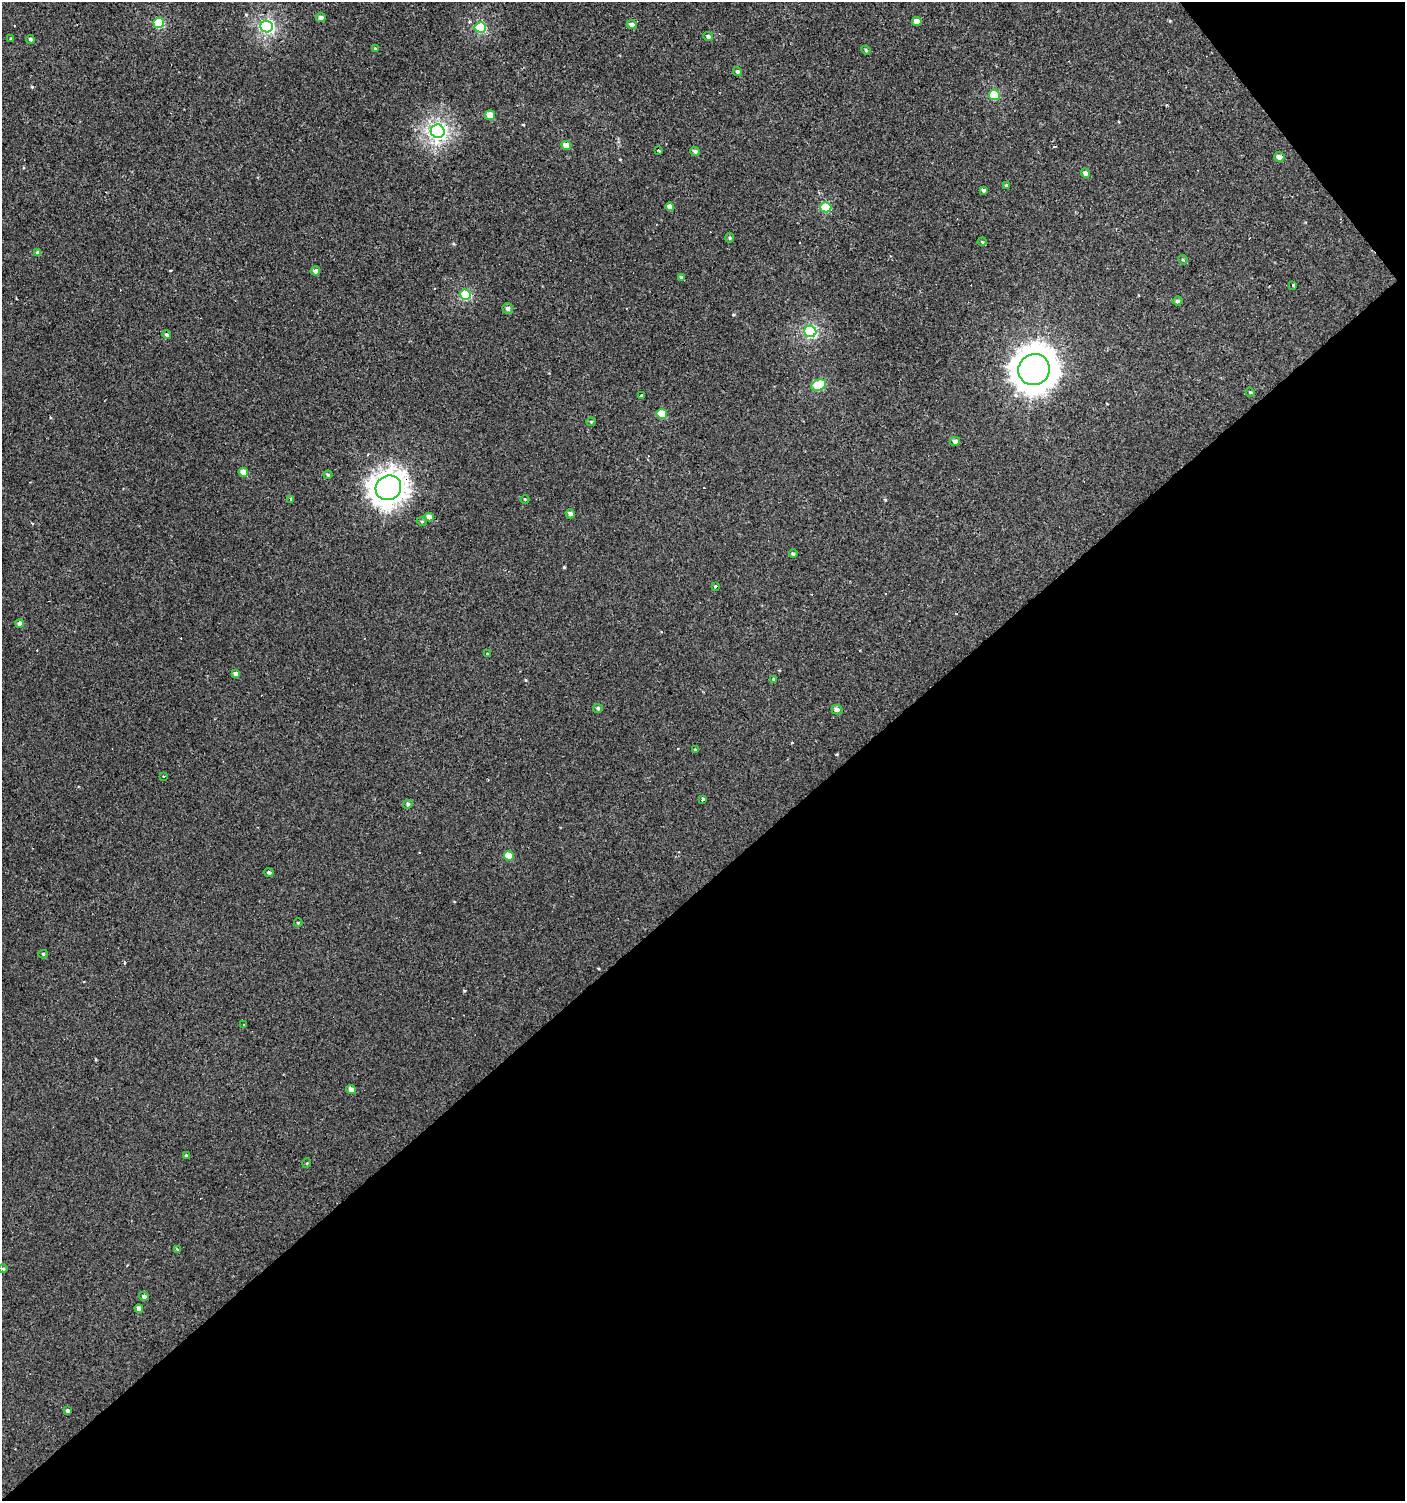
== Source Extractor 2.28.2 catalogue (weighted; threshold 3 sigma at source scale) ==
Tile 12 of 4 x 4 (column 4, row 3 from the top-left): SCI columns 4411-5813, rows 1499-2997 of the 5950 x 5995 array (HDU 1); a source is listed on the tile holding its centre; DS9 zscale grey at full resolution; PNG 1407 x 1503 px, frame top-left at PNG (2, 2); each listed source drawn as its Kron ellipse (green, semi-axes under 4 px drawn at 4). Shown black and unused: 43% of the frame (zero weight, under 2 of 3 exposures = <1% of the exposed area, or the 3 px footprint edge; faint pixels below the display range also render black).
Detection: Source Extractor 2.28.2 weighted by HDU 2 'WHT'; one run over the whole footprint, this tile lists its part. Background 0.0013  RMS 0.0039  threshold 0.0174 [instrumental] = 3 sigma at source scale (4.5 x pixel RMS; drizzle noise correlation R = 1.50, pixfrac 1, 0.0396/0.0396 arcsec/px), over >= 5 px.
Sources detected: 92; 16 cosmic-ray / hot-pixel residue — neither listed nor drawn; the other 76 listed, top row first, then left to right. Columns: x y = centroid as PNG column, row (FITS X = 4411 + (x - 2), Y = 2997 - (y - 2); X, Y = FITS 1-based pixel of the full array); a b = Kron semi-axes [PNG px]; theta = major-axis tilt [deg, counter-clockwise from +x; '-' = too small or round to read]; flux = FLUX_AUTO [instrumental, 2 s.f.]
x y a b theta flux
321 18 5 4 - 1.4
917 21 4 4 - 2.5
159 23 5 5 - 17
632 25 5 4 - 1.7
266 26 6 6 - 58
480 27 5 5 - 25
708 36 5 4 - 0.84
11 39 3 3 - 0.46
30 39 4 4 - 0.58
375 49 4 3 - 0.39
866 50 4 4 - 0.42
737 71 5 4 - 0.69
994 95 5 5 - 13
490 115 5 4 - 5.5
438 131 7 6 - 100
566 145 5 4 - 3.3
658 150 3 2 - 0.47
695 151 5 4 - 0.8
1279 157 5 5 - 1.8
1085 173 5 4 - 1.1
1006 185 4 3 - 0.44
983 190 4 4 - 0.81
670 207 4 4 - 2.4
826 207 5 5 - 16
730 238 5 3 - 0.49
982 242 4 3 - 0.32
38 253 4 4 - 1.4
1183 260 5 3 - 0.39
315 271 5 4 - 1.5
681 277 4 3 - 0.77
1293 286 3 3 - 7
465 295 5 5 - 22
1177 301 5 4 - 0.86
508 308 5 5 - 1
810 331 6 5 - 43
167 335 4 4 - 0.84
1034 370 16 15 - 710
819 385 8 5 23 16
1250 392 5 3 - 0.39
641 395 3 3 - 0.86
662 414 5 5 - 8.8
591 422 4 4 - 0.5
955 441 5 4 - 1.1
243 472 4 4 - 2.7
328 475 4 4 - 0.45
388 488 13 12 - 310
290 499 4 3 - 2.9
525 499 4 3 - 0.32
570 514 4 4 - 1.2
429 517 4 4 - 2
422 522 5 3 - 0.41
793 554 4 3 - 0.5
716 587 3 3 - 2.9
20 624 4 4 - 1.9
487 654 3 3 - 0.3
236 674 4 4 - 1.9
774 679 4 4 - 0.34
598 708 4 4 - 0.73
837 710 5 4 - 1.3
695 750 4 3 - 0.34
163 776 3 3 - 0.56
703 799 4 3 - 0.87
408 804 5 4 - 0.78
509 856 5 4 - 6.5
269 873 4 4 - 0.86
298 923 4 4 - 0.36
43 954 4 4 - 0.49
243 1025 3 2 - 0.46
351 1089 5 4 - 2.2
186 1155 4 3 - 0.46
307 1163 5 3 - 0.31
177 1249 3 3 - 0.77
3 1269 4 3 - 0.36
144 1296 5 4 - 1.1
139 1308 4 4 - 1.6
67 1411 4 3 - 0.75
Overlapping masked pixels (flux is a lower limit): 1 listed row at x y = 388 488